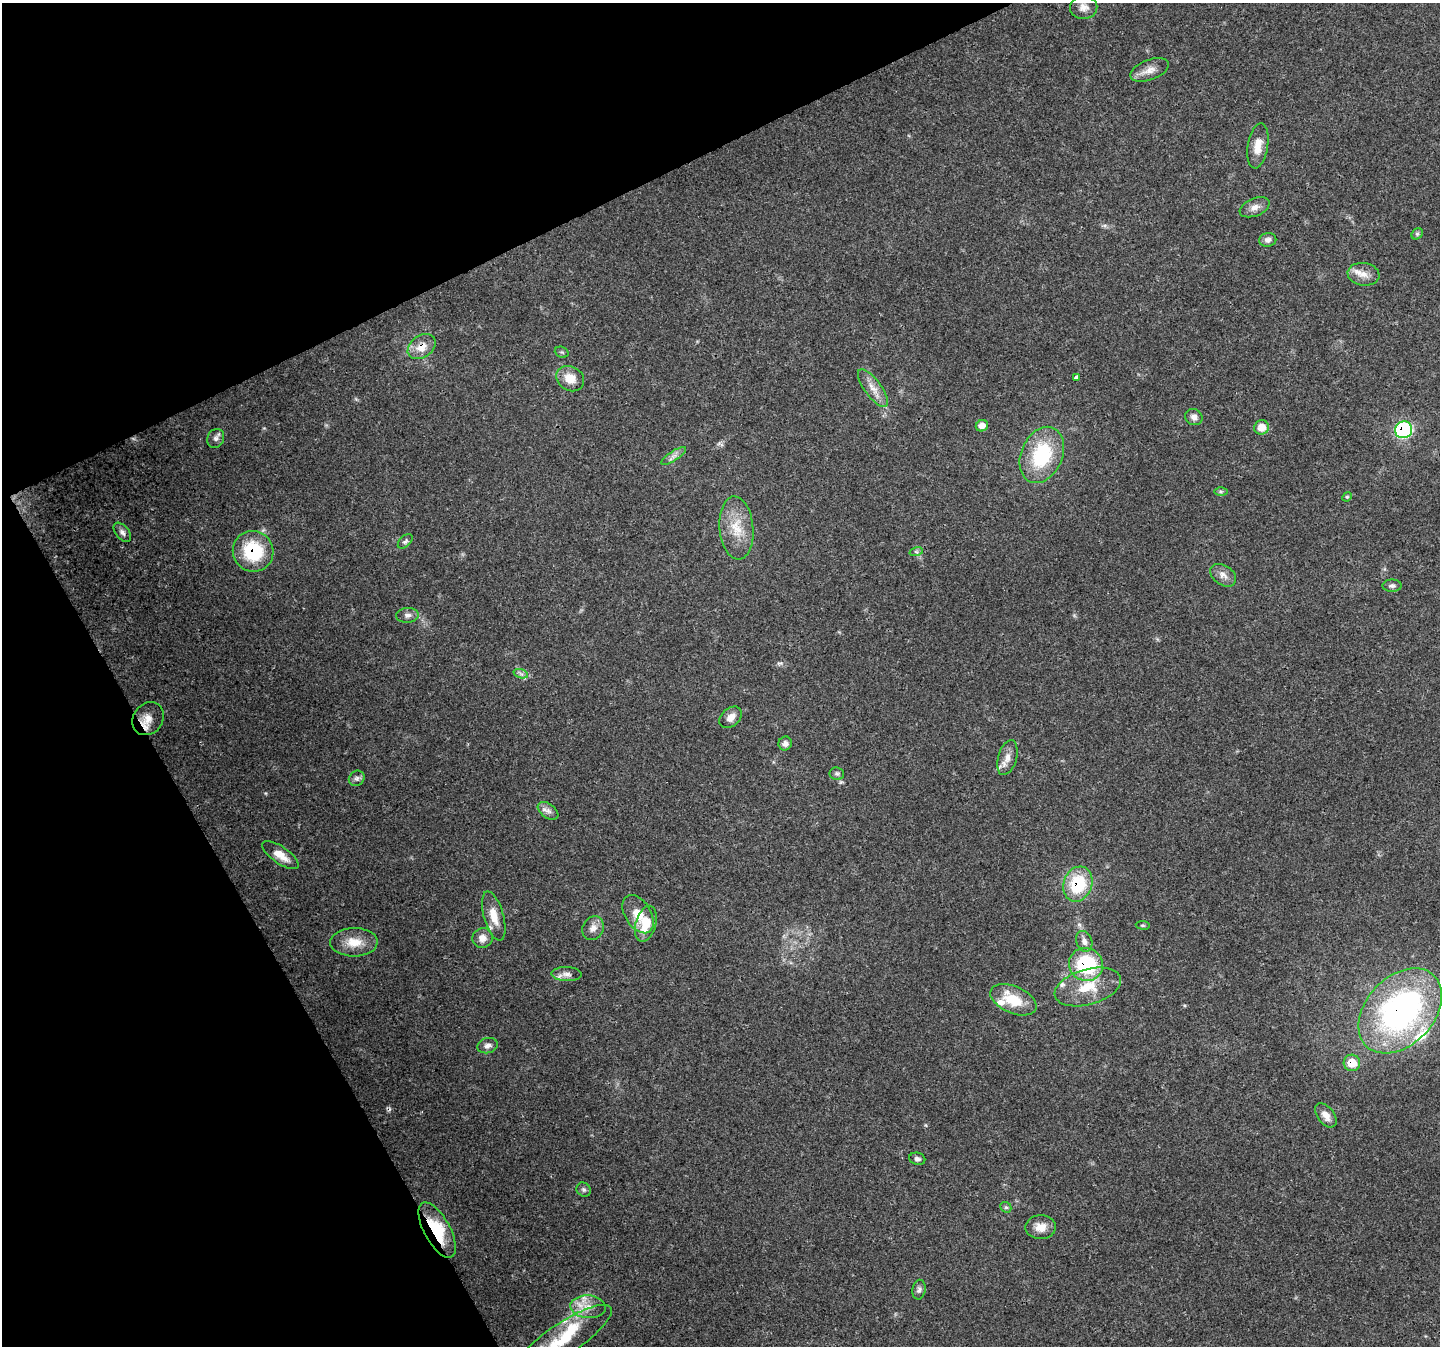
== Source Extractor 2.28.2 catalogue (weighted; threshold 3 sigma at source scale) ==
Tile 5 of 4 x 4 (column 1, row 2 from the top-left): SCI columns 4-1441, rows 2847-4190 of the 5755 x 5635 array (HDU 1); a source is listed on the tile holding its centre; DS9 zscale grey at full resolution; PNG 1442 x 1348 px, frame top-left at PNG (2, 3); each listed source drawn as its Kron ellipse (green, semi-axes under 4 px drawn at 4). Shown black and unused: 24% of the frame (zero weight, under 3 of 4 exposures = <1% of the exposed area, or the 3 px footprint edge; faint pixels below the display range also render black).
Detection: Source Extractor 2.28.2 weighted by HDU 2 'WHT'; one run over the whole footprint, this tile lists its part. Background 0.05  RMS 0.0047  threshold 0.0213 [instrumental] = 3 sigma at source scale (4.5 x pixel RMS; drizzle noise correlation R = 1.50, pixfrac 1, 0.0396/0.0396 arcsec/px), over >= 5 px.
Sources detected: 68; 1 inside a brighter object's white glare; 1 cosmic-ray / hot-pixel residue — neither listed nor drawn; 3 inside a brighter listed object's ellipse — not listed separately; the other 63 listed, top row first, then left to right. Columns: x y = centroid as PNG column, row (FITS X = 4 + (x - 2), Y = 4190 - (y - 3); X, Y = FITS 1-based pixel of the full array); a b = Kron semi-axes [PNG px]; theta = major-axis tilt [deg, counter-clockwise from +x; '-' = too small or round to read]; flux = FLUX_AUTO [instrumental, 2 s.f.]
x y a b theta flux
1084 7 13 11 2 3.6
1150 70 20 10 21 4.5
1258 146 23 10 81 6.4
1255 207 16 9 22 3.3
1417 234 6 5 - 0.84
1268 240 8 6 10 2.2
1363 274 16 11 -9 4.8
422 347 15 11 35 6.3
562 352 7 5 -20 0.77
1077 377 4 3 - 15
570 379 14 12 -30 7.1
873 388 22 8 -53 5
1194 417 9 8 - 2.1
982 426 6 5 - 2.7
1262 427 7 7 - 5.6
1404 430 8 8 - 54
216 438 10 8 59 1.9
1042 455 29 20 66 33
674 456 14 5 33 2.1
1221 492 6 4 0 0.8
1347 497 5 4 - 0.61
736 528 31 17 -85 13
122 532 11 6 -52 1.9
405 541 9 5 44 1.2
253 551 20 20 - 27
916 552 7 4 17 0.93
1223 575 14 9 -34 3.2
1392 586 9 6 1 1.5
407 615 11 7 4 2
521 674 7 4 -19 1.2
731 717 12 9 42 3.2
148 719 17 14 53 6.1
785 743 7 6 - 2
1007 758 18 9 74 4.1
837 774 7 6 - 1.1
357 778 8 7 - 1.5
548 811 12 7 -35 2.3
280 855 21 8 -34 6.3
1078 884 18 14 70 24
638 914 21 13 -58 8.9
494 916 25 10 -74 7.4
646 924 18 10 74 9.7
1143 925 7 3 -8 0.57
593 928 12 10 60 3.4
483 938 10 10 - 3.6
1084 941 11 8 -71 2.5
354 942 24 14 1 8.7
1086 964 17 16 - 36
566 974 15 7 -1 2.7
1088 987 34 17 16 16
1013 1000 24 13 -23 14
1400 1011 49 34 46 150
488 1046 10 7 14 2.1
1352 1063 8 8 - 7.9
1326 1115 14 8 -53 4.1
917 1159 8 6 -15 1.3
584 1190 7 6 - 1.1
1006 1207 6 5 - 0.76
1041 1227 15 12 2 4.9
437 1230 31 13 -62 19
919 1290 10 6 80 1.4
588 1307 18 11 -4 6.8
564 1339 56 16 34 24
Overlapping masked pixels (flux is a lower limit): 9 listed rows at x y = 422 347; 1404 430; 253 551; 148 719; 1078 884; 1086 964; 1400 1011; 1352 1063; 437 1230
Isophote crosses this tile's border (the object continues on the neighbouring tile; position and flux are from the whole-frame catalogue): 1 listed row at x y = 564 1339